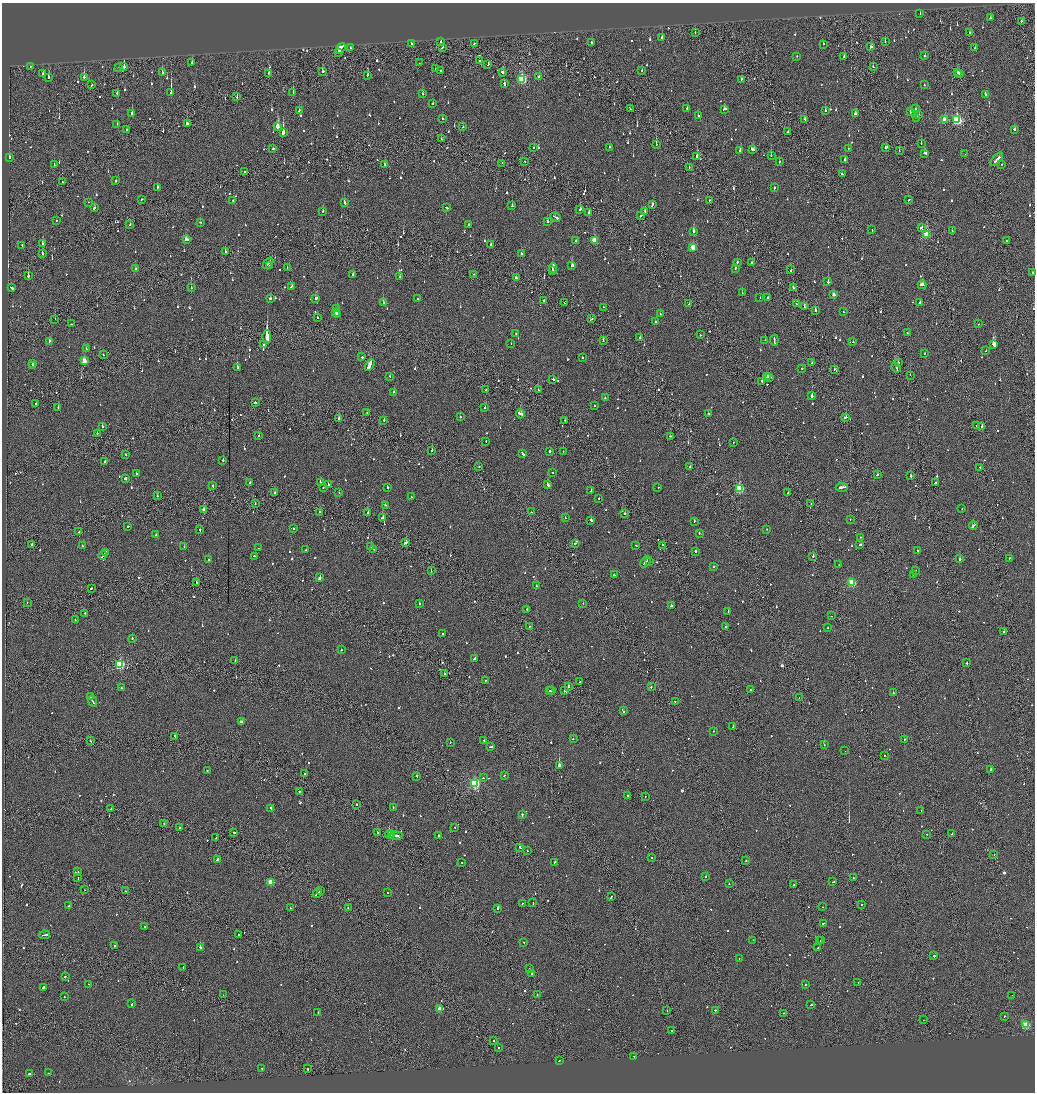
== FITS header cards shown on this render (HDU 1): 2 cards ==
NAXIS1  =                 2065
NAXIS2  =                 2180

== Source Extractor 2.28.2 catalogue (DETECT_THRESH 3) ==
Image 2065 x 2180 px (HDU 1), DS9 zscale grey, zoomed out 1/2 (1 PNG px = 2 x 2 image px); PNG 1037 x 1094 px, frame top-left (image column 1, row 2179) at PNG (2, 3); each listed source drawn as its Kron ellipse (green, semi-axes under 4 px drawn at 4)
Background -0.0769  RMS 0.062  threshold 0.186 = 3 sigma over >= 5 px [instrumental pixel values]
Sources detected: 1233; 81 cannot appear on this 1/2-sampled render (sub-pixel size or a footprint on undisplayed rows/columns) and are neither listed nor drawn; of the other 1152, the 500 brightest by FLUX_AUTO listed and drawn (652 fainter detections omitted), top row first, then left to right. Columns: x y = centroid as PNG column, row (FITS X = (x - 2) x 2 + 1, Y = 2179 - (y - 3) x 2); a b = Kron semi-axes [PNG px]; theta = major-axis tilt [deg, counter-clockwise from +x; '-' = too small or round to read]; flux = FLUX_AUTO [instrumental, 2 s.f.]
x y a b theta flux
920 14 2 1 - 140
990 18 2 2 - 63
1021 21 2 1 - 140
695 33 2 2 - 44
969 33 2 2 - 51
662 37 2 2 - 62
885 41 2 2 - 60
441 42 2 2 - 49
474 43 2 2 - 78
592 43 2 2 - 76
411 44 2 2 - 54
823 44 2 2 - 120
442 47 3 2 - 61
871 47 3 2 - 100
341 48 6 2 54 2000
350 48 2 2 - 86
975 48 2 2 - 58
338 52 2 2 - 800
797 56 2 2 - 56
925 56 2 2 - 100
844 57 2 2 - 48
480 61 2 1 - 70
192 63 2 2 - 78
419 63 2 1 - 80
488 65 2 2 - 67
30 67 2 2 - 61
119 67 2 1 - 70
124 67 2 2 - 900
873 67 2 2 - 50
435 68 2 2 - 110
441 70 2 2 - 48
642 70 2 2 - 69
323 71 3 2 - 130
162 72 2 2 - 120
502 72 3 2 - 110
269 73 2 2 - 80
958 73 3 2 - 140
43 74 2 2 - 61
959 74 2 1 - 130
368 75 2 2 - 330
48 77 3 2 - 130
84 77 2 2 - 440
539 77 2 2 - 87
522 79 4 3 - 910
741 79 2 2 - 100
504 84 3 2 - 74
91 85 2 1 - 62
924 85 2 2 - 59
293 92 2 1 - 80
117 93 3 2 - 49
171 93 3 2 - 2900
423 94 2 2 - 280
985 94 3 2 - 88
237 97 2 1 - 74
433 103 2 2 - 85
687 108 2 2 - 73
630 109 2 2 - 53
724 109 3 2 - 92
915 109 3 2 - 61
299 111 2 2 - 72
825 111 2 2 - 81
910 112 2 2 - 62
132 113 2 2 - 350
855 114 2 2 - 170
919 115 2 2 - 46
698 116 2 2 - 85
443 118 2 2 - 48
917 118 2 2 - 62
805 119 3 2 - 150
945 120 3 3 - 290
957 120 4 3 - 1300
117 124 2 1 - 79
187 124 3 2 - 100
278 127 4 3 - 600
463 127 2 2 - 58
127 130 2 1 - 56
1015 130 3 2 - 130
788 132 2 1 - 97
283 133 3 2 - 2800
441 139 2 2 - 47
921 143 2 1 - 46
656 144 2 2 - 400
534 147 2 2 - 80
610 147 2 1 - 50
886 147 2 2 - 310
848 148 2 2 - 70
273 149 3 2 - 110
752 149 4 2 - 190
740 151 3 2 - 160
899 151 2 2 - 54
925 153 3 2 - 150
965 154 2 1 - 62
697 156 2 2 - 320
771 156 2 2 - 110
9 158 2 2 - 130
845 159 2 2 - 66
997 159 8 2 46 310
525 161 2 1 - 49
779 162 2 2 - 57
502 163 2 1 - 48
385 164 2 2 - 70
1002 164 2 1 - 170
54 165 2 2 - 69
689 167 2 2 - 56
244 171 2 2 - 130
842 174 2 2 - 110
62 181 2 1 - 59
116 181 2 2 - 110
157 187 2 2 - 100
774 188 2 2 - 66
141 199 2 2 - 52
709 200 2 2 - 67
909 200 2 2 - 87
233 201 3 2 - 58
88 202 2 2 - 65
344 203 3 2 - 180
652 205 3 2 - 130
512 206 2 2 - 140
94 208 3 2 - 110
446 208 3 2 - 93
580 209 3 2 - 150
323 211 2 2 - 49
589 212 2 2 - 250
645 212 2 2 - 180
641 215 3 2 - 110
555 217 5 2 - 290
56 220 2 2 - 49
200 222 2 1 - 68
547 222 2 2 - 630
130 224 2 2 - 84
469 225 3 2 - 90
921 227 3 2 - 160
872 230 2 2 - 49
693 231 2 2 - 440
952 231 2 2 - 49
926 235 3 3 - 530
186 240 3 3 - 310
576 241 2 2 - 47
594 241 3 3 - 330
1006 241 2 2 - 110
42 244 2 2 - 130
491 244 2 2 - 140
22 245 2 2 - 69
693 247 3 3 - 270
225 252 2 1 - 230
42 253 2 2 - 90
521 253 2 2 - 200
737 262 2 2 - 47
268 263 6 2 51 200
751 263 2 2 - 73
270 265 2 2 - 80
572 265 3 2 - 250
287 268 2 1 - 47
553 268 5 2 - 230
735 268 2 2 - 56
136 269 2 2 - 48
552 270 3 2 - 360
791 270 2 1 - 150
1032 272 2 2 - 45
353 274 2 2 - 47
474 274 2 2 - 52
28 276 2 2 - 460
399 277 2 2 - 86
516 278 2 2 - 81
828 282 2 2 - 230
922 285 4 2 - 390
292 286 3 2 - 78
793 287 2 2 - 100
11 288 4 2 - 160
191 288 2 2 - 100
742 293 2 2 - 77
833 294 3 2 - 59
767 297 2 2 - 270
760 298 2 2 - 64
271 299 3 2 - 100
316 299 3 2 - 270
417 299 2 2 - 55
544 301 2 1 - 220
564 302 2 1 - 95
920 302 3 2 - 120
383 303 2 2 - 120
689 304 2 2 - 54
797 304 3 2 - 380
603 307 2 1 - 140
804 307 2 1 - 490
337 309 3 2 - 73
815 310 2 2 - 290
843 312 2 2 - 83
336 313 2 2 - 86
660 314 2 2 - 76
337 315 3 2 - 110
317 318 2 2 - 51
55 319 2 1 - 45
592 319 2 1 - 64
655 322 2 2 - 85
71 324 2 2 - 56
978 324 2 2 - 54
907 332 2 2 - 71
516 333 2 2 - 47
700 335 2 1 - 170
267 337 6 2 90 34000
640 337 2 2 - 89
765 340 2 2 - 96
774 340 5 2 - 210
603 341 2 1 - 140
49 342 3 2 - 120
853 342 2 2 - 66
511 344 2 2 - 62
263 345 2 1 - 47
994 345 3 2 - 1500
86 349 2 2 - 48
986 351 2 2 - 45
925 353 2 2 - 44
103 355 2 1 - 75
362 357 2 2 - 96
582 358 2 2 - 160
84 361 3 3 - 200
898 362 2 2 - 48
32 363 2 1 - 58
812 363 2 2 - 90
33 365 2 1 - 260
370 365 6 2 59 2000
237 367 2 2 - 320
896 367 5 1 - 180
802 368 2 2 - 190
834 369 2 2 - 49
910 375 2 1 - 51
390 376 2 2 - 48
767 376 3 2 - 150
770 377 3 1 - 110
553 379 2 2 - 63
762 381 2 2 - 59
486 390 2 1 - 44
538 390 2 2 - 49
394 392 2 2 - 140
812 396 3 2 - 470
605 398 2 2 - 73
36 403 2 2 - 83
255 403 2 2 - 530
594 406 2 2 - 130
58 408 2 2 - 65
485 408 2 2 - 59
367 413 2 2 - 45
520 414 4 2 - 290
708 414 2 2 - 170
460 417 2 2 - 140
845 417 3 2 - 150
338 419 2 2 - 360
384 420 2 2 - 170
565 420 2 2 - 68
976 425 2 2 - 47
982 426 2 1 - 270
102 427 2 2 - 240
97 433 2 2 - 61
259 435 2 2 - 67
670 436 2 2 - 75
486 442 2 2 - 110
733 442 2 2 - 57
432 450 2 2 - 120
550 451 2 2 - 170
563 452 2 2 - 49
523 453 4 2 - 150
126 454 2 2 - 50
223 460 2 2 - 78
105 461 2 2 - 92
479 466 2 2 - 75
690 467 2 2 - 46
980 467 2 2 - 77
136 473 2 1 - 95
553 473 2 2 - 74
877 475 3 2 - 80
910 476 2 2 - 530
125 479 2 2 - 230
320 482 2 2 - 58
936 482 3 2 - 84
250 483 2 2 - 88
328 484 2 2 - 85
212 485 2 2 - 250
548 485 3 2 - 380
323 487 2 2 - 77
658 487 2 2 - 93
842 487 6 2 -1 180
387 488 2 2 - 250
739 488 3 3 - 870
591 490 2 1 - 82
274 492 2 2 - 84
788 492 2 2 - 87
339 493 2 2 - 47
157 496 2 2 - 69
411 497 2 2 - 65
599 498 2 2 - 46
255 504 2 1 - 85
811 504 2 1 - 170
385 505 2 2 - 60
203 509 2 2 - 120
962 509 2 1 - 170
320 512 2 2 - 69
531 512 2 2 - 49
368 513 2 1 - 320
625 513 2 2 - 52
382 518 3 2 - 280
565 518 2 1 - 62
591 520 2 2 - 240
850 520 2 2 - 45
694 521 2 2 - 120
128 526 2 2 - 68
973 526 4 2 - 190
294 529 2 2 - 73
767 529 2 2 - 82
200 530 2 2 - 80
79 532 2 1 - 50
699 533 2 2 - 86
156 534 2 2 - 69
860 537 2 1 - 53
406 543 4 2 - 170
575 543 3 2 - 70
32 545 2 2 - 71
636 545 2 2 - 46
662 545 2 1 - 53
860 545 3 2 - 87
82 546 3 2 - 66
184 547 2 2 - 54
370 547 2 2 - 130
259 548 2 1 - 73
373 549 2 2 - 57
306 550 2 2 - 55
695 551 2 2 - 110
917 551 2 2 - 110
105 553 4 2 - 180
103 555 4 2 - 150
254 556 2 2 - 82
813 556 2 2 - 130
1009 558 2 2 - 230
209 559 2 1 - 60
960 559 2 2 - 1200
645 562 6 2 49 190
650 562 2 2 - 53
839 565 2 1 - 48
713 567 2 2 - 55
431 571 2 2 - 54
915 571 2 2 - 55
913 574 2 2 - 69
614 575 2 2 - 56
319 577 4 2 - 840
196 582 2 2 - 76
852 583 3 3 - 670
536 586 2 2 - 51
91 588 2 2 - 66
27 602 2 1 - 77
419 603 2 2 - 46
583 603 2 2 - 53
671 606 2 2 - 81
527 609 3 2 - 520
728 611 2 2 - 58
85 613 2 2 - 160
832 616 2 1 - 69
75 619 2 1 - 45
529 627 2 1 - 60
726 627 2 2 - 47
828 628 2 1 - 110
1004 632 2 2 - 250
443 634 2 2 - 63
132 638 2 2 - 62
341 650 2 2 - 63
475 658 3 2 - 250
235 660 2 2 - 60
967 662 3 1 - 330
120 664 3 3 - 1200
444 673 2 2 - 56
485 680 2 1 - 140
580 682 2 1 - 50
568 686 3 2 - 330
651 687 3 1 - 130
121 688 2 1 - 79
750 689 2 2 - 140
550 691 2 2 - 71
552 691 2 2 - 51
564 691 2 2 - 49
893 693 2 2 - 73
91 697 3 2 - 130
799 697 2 1 - 59
93 701 6 2 -64 260
675 702 2 1 - 150
623 711 3 2 - 64
241 722 4 2 - 360
733 727 2 2 - 86
714 731 2 2 - 210
175 736 2 1 - 76
573 739 2 2 - 71
904 739 2 2 - 49
484 740 2 1 - 62
90 741 3 2 - 96
450 743 2 2 - 46
824 745 2 1 - 88
491 747 3 2 - 130
845 751 2 2 - 47
884 755 2 1 - 53
559 765 2 2 - 6600
991 769 2 2 - 170
207 771 2 2 - 46
304 773 2 2 - 48
504 775 2 2 - 75
417 776 2 2 - 64
483 778 2 2 - 59
474 783 3 3 - 1400
299 791 2 1 - 260
628 795 2 2 - 45
645 796 2 2 - 59
357 805 2 1 - 110
271 808 3 2 - 91
393 808 2 2 - 79
111 809 3 2 - 77
921 810 2 2 - 56
522 815 3 2 - 110
164 823 2 1 - 52
455 827 2 2 - 80
179 828 2 1 - 260
234 832 2 2 - 96
377 832 3 2 - 140
389 834 5 1 - 370
927 834 2 2 - 67
952 834 2 2 - 91
392 835 2 1 - 180
439 835 2 2 - 210
396 836 6 2 -7 290
216 838 2 1 - 380
520 847 3 2 - 90
527 851 2 1 - 67
994 854 2 2 - 82
651 857 2 2 - 70
217 859 3 2 - 75
746 861 2 2 - 160
554 862 3 2 - 77
462 863 2 2 - 64
78 872 2 2 - 48
706 877 2 2 - 170
853 877 2 2 - 170
78 878 3 1 - 130
270 882 3 3 - 300
833 882 2 2 - 91
729 884 2 2 - 70
793 885 2 2 - 66
85 890 2 1 - 53
125 891 2 1 - 52
320 891 3 2 - 98
388 893 2 2 - 60
317 894 5 2 - 250
611 897 3 1 - 91
522 903 2 2 - 48
533 903 2 2 - 54
862 904 2 1 - 57
69 906 2 2 - 62
348 907 2 2 - 110
823 907 2 2 - 85
290 908 2 2 - 57
497 908 2 2 - 450
824 923 3 1 - 97
144 927 2 2 - 50
239 934 2 2 - 53
44 935 5 2 - 210
753 940 2 1 - 62
820 941 2 2 - 50
822 941 2 2 - 97
524 942 2 1 - 69
115 946 2 2 - 110
200 947 3 2 - 94
818 948 2 1 - 80
934 956 2 2 - 460
739 958 2 2 - 61
183 967 3 2 - 79
529 969 2 1 - 46
531 974 3 2 - 84
65 977 2 2 - 95
858 983 2 2 - 57
88 984 2 1 - 85
805 985 2 2 - 230
43 987 3 2 - 120
223 995 2 1 - 58
537 995 3 2 - 160
1012 995 2 1 - 98
64 997 2 2 - 49
132 1004 2 2 - 100
811 1005 3 2 - 180
440 1009 3 3 - 150
715 1010 2 1 - 340
667 1011 2 1 - 45
318 1012 2 2 - 52
784 1013 2 1 - 49
1004 1016 2 1 - 74
923 1020 2 1 - 150
1026 1025 3 3 - 610
672 1030 2 2 - 140
494 1040 2 2 - 60
499 1047 2 1 - 280
633 1056 2 1 - 77
559 1060 2 2 - 65
262 1068 2 2 - 67
307 1069 2 2 - 250
49 1073 2 2 - 77
29 1074 3 2 - 100
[652 fainter detections neither listed nor drawn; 81 sub-pixel or undisplayed-footprint detections neither listed nor drawn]